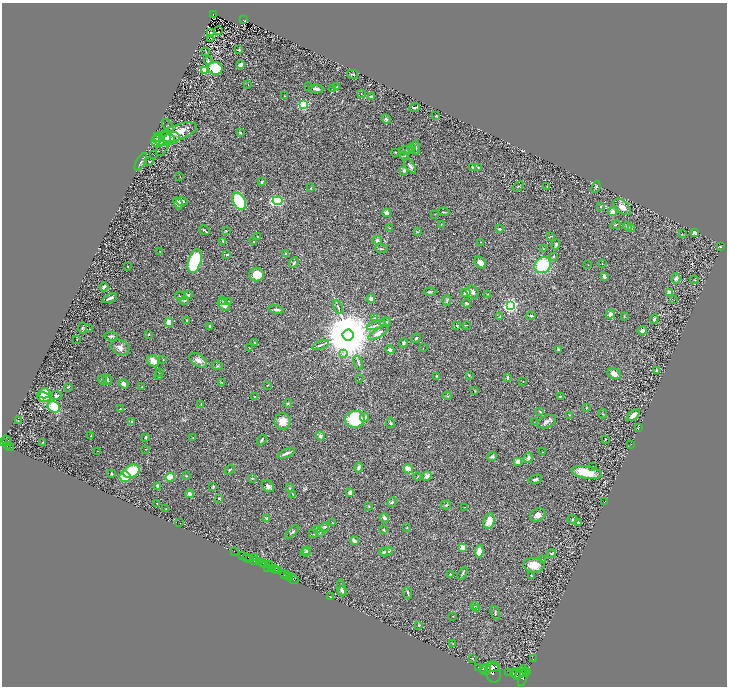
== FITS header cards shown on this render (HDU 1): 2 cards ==
NAXIS1  =                 1449
NAXIS2  =                 1368

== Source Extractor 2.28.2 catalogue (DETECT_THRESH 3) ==
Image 1449 x 1368 px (HDU 1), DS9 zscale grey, zoomed out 1/2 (1 PNG px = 2 x 2 image px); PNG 729 x 688 px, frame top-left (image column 1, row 1367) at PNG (2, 3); each listed source drawn as its Kron ellipse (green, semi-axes under 4 px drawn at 4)
Background 0.391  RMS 0.028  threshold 0.0844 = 3 sigma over >= 5 px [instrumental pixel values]
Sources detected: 352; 40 cannot appear on this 1/2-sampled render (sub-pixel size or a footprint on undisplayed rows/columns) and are neither listed nor drawn; the other 312 listed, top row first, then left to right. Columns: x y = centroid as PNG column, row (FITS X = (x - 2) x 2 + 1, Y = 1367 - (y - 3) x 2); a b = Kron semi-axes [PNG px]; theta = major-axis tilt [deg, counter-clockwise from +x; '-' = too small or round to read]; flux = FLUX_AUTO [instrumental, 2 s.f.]
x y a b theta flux
213 15 3 3 - 64
244 20 3 2 - 46
218 31 2 1 - 52
211 33 2 1 - 2
211 38 2 1 - 1.8
239 50 3 3 - 5.9
206 52 2 1 - 45
208 61 4 3 - 9.6
241 64 2 2 - 83
215 68 7 6 - 160
204 70 3 2 - 89
353 74 5 3 - 6.4
248 84 2 1 - 1.2
308 86 2 2 - 1.8
337 86 3 2 - 3
316 89 7 4 -5 16
333 89 3 2 - 3.9
361 94 2 1 - 1.7
285 96 2 2 - 2.1
371 97 4 3 - 12
303 105 3 3 - 750
414 107 5 2 - 9.5
436 116 2 2 - 7.1
386 119 5 4 - 9.1
168 126 8 2 -55 6.3
178 132 20 7 19 92
240 132 3 2 - 11
158 137 5 5 - 15
172 138 8 6 15 20
164 139 11 7 0 85
158 141 7 6 - 66
163 145 12 5 61 18
412 148 3 2 - 3.3
416 148 7 3 -80 7.1
407 150 8 2 3 6
395 152 3 2 - 3.9
154 155 2 1 - 1.7
404 156 4 2 - 3.8
140 162 9 3 61 10
150 162 3 2 - 3.6
410 166 9 3 -53 15
472 167 2 2 - 4.5
478 167 3 3 - 5.3
404 170 4 3 - 15
180 177 2 2 - 1.3
261 182 3 2 - 8.2
518 186 6 2 37 5.2
547 186 3 2 - 2.3
596 187 6 3 69 7.4
311 188 3 2 - 2.3
182 201 6 4 1 15
239 201 9 6 -60 430
277 201 5 3 - 840
178 203 6 4 -66 21
601 206 2 2 - 7.3
622 207 10 6 -42 32
444 212 5 2 - 5.1
612 212 4 4 - 14
386 213 4 3 - 21
435 214 2 2 - 1.8
441 225 2 2 - 2.7
615 225 5 2 - 4.8
628 227 4 3 - 8.1
389 228 4 2 - 3.4
500 229 3 3 - 5.1
631 229 2 2 - 12
204 230 5 2 - 6
226 231 3 3 - 3.9
417 232 3 3 - 3.2
695 232 4 3 - 20
682 234 2 2 - 2.4
257 236 2 1 - 2.8
551 236 4 2 - 3.6
377 240 5 4 - 9.3
223 241 4 3 - 4.4
253 242 2 2 - 3.1
481 242 2 1 - 2.8
556 244 5 4 - 6.9
720 247 3 2 - 4.7
381 249 6 3 -8 6.9
544 249 3 3 - 3.4
160 251 2 2 - 4.4
227 254 4 3 - 6.5
286 254 4 3 - 7.6
554 256 3 3 - 4.7
195 261 12 6 71 350
294 262 5 3 - 8.6
480 262 6 5 - 39
602 264 2 1 - 1.5
543 265 9 7 40 250
588 265 2 2 - 2.2
128 266 2 2 - 2.6
257 274 7 7 - 79
604 276 3 2 - 16
676 279 5 4 - 8
694 280 4 2 - 3.9
104 287 4 3 - 12
430 292 6 4 3 10
472 292 7 5 -51 18
669 292 2 2 - 140
466 293 5 3 - 31
488 294 3 2 - 2.8
188 295 3 2 - 9.8
180 296 5 2 - 5.5
110 298 8 2 22 14
371 299 4 4 - 17
447 300 5 3 - 7.3
674 300 2 2 - 2.7
184 301 5 2 - 4.5
223 301 3 2 - 3.8
229 301 2 2 - 3.1
466 303 4 3 - 6.3
224 305 7 4 -42 26
510 305 4 3 - 1400
338 307 7 2 -68 8.6
276 309 7 3 -10 12
610 314 5 4 - 24
500 316 3 2 - 2.7
531 316 4 3 - 6.3
624 317 3 2 - 2.7
375 318 3 2 - 2.2
654 319 5 3 - 14
187 320 3 2 - 4.3
169 322 4 4 - 39
385 322 6 2 9 6.3
376 325 10 3 19 13
457 325 4 3 - 5.7
466 325 4 2 - 3.1
210 326 3 3 - 11
82 328 5 3 - 5.9
89 329 2 2 - 1.8
642 331 5 4 - 20
378 333 11 4 32 26
149 334 2 2 - 3.7
348 335 5 5 - 52000
111 336 7 3 -6 9
416 338 5 3 - 8.7
77 339 2 2 - 2.5
255 342 3 2 - 2.6
403 343 4 3 - 7.7
320 345 8 3 21 12
120 347 10 7 -27 24
249 348 2 1 - 1.4
423 348 2 1 - 1.4
558 349 2 2 - 20
390 350 5 4 - 10
344 354 4 2 - 5.4
163 360 2 1 - 2.7
198 360 10 6 -34 28
153 361 6 5 - 45
358 363 7 3 -68 10
217 366 5 3 - 5.8
657 370 4 3 - 6.7
159 372 3 2 - 5.2
614 374 7 5 -26 31
469 375 3 3 - 3.6
159 376 3 3 - 10
436 376 3 2 - 3.1
507 377 4 2 - 6.3
359 379 2 1 - 1.5
103 380 5 3 - 6.4
108 380 5 3 - 6.5
221 382 4 2 - 4
523 382 2 1 - 3.5
124 384 5 3 - 18
267 385 3 2 - 2.3
68 387 3 2 - 5.7
142 387 2 2 - 4.3
475 391 3 2 - 2.7
44 393 5 5 - 110
56 396 6 4 -6 14
447 396 4 2 - 3.6
560 396 3 2 - 3.2
44 397 7 4 -16 74
254 397 2 2 - 3
288 403 4 3 - 5.4
201 404 4 1 - 2.4
54 407 6 5 - 130
586 408 3 2 - 2.4
120 409 3 2 - 2.8
540 412 3 2 - 3.7
603 414 4 2 - 4.2
570 415 2 2 - 3
633 415 7 4 38 50
364 417 4 4 - 18
355 419 10 8 14 340
18 421 3 2 - 2.5
131 421 3 2 - 5.5
282 421 8 8 - 56
534 422 2 2 - 1.6
546 422 10 6 22 21
390 423 5 3 - 6.7
638 428 2 1 - 1.3
91 436 3 3 - 3.5
320 436 4 4 - 16
145 437 3 2 - 5.6
193 438 2 2 - 2.3
605 439 3 2 - 2.7
6 440 5 3 - 670
262 440 6 2 56 8.7
42 442 2 2 - 3.7
3 443 3 2 - 1100
631 444 2 1 - 1.5
7 445 3 1 - 270
9 447 4 3 - 220
146 449 3 2 - 2.3
98 451 2 2 - 1.5
542 452 2 1 - 1.4
286 453 9 2 21 18
492 456 5 4 - 9.9
528 458 5 4 - 11
518 462 3 3 - 50
593 466 2 1 - 3
359 468 5 3 - 17
408 469 5 3 - 96
230 470 5 3 - 6.1
132 471 8 6 30 290
586 472 15 6 -9 130
112 474 3 2 - 4.3
186 476 3 2 - 2.7
427 476 5 4 - 22
125 477 5 5 - 160
170 477 4 4 - 120
417 477 4 2 - 3.2
252 478 3 2 - 3.3
535 479 7 3 15 10
158 486 3 3 - 18
268 486 7 5 -41 18
213 487 4 2 - 5.9
290 488 3 3 - 3.8
350 492 3 3 - 33
189 494 4 4 - 17
292 494 4 3 - 6.4
219 498 3 3 - 5
605 501 2 1 - 1.2
392 502 5 4 - 8.4
157 503 4 2 - 2.1
446 505 5 2 - 5.2
369 506 3 3 - 3.8
465 507 2 2 - 1.7
166 509 4 2 - 2.5
538 515 8 6 26 29
384 518 5 3 - 15
267 519 3 3 - 12
573 519 5 3 - 7.4
489 521 8 5 75 64
180 523 2 1 - 11
333 523 2 1 - 1.5
578 523 2 2 - 42
325 527 5 4 - 9
407 528 3 2 - 2.7
317 529 4 3 - 7.6
383 530 2 2 - 5.9
292 532 9 2 44 6.4
320 532 3 3 - 5.2
313 534 4 2 - 3.5
354 541 4 3 - 27
463 547 2 2 - 150
234 551 4 2 - 29
307 551 4 3 - 5.9
479 551 6 4 82 65
306 552 5 3 - 7.7
384 552 4 3 - 5.5
387 552 7 4 15 12
551 553 5 3 - 6.8
242 555 3 2 - 650
247 557 3 2 - 100
250 558 2 1 - 4
254 558 2 1 - 45
255 560 3 2 - 120
542 560 2 2 - 2.2
259 561 2 1 - 300
262 563 3 2 - 410
264 565 3 2 - 300
269 565 2 1 - 470
534 565 10 7 -3 65
268 568 3 2 - 390
272 568 3 2 - 680
275 569 2 2 - 660
276 571 3 1 - 270
278 571 3 3 - 550
462 573 7 3 60 8.3
450 574 3 2 - 4.2
284 575 3 2 - 530
287 575 2 1 - 640
531 575 3 2 - 4.3
290 577 2 1 - 710
294 579 5 2 - 110
341 588 9 4 -80 11
342 591 5 4 - 7.5
408 593 6 2 -68 6.6
330 597 4 2 - 3.2
475 605 2 2 - 12
477 609 2 2 - 1.9
495 613 7 2 -72 4.4
453 616 2 2 - 1.9
419 625 3 2 - 3.6
453 644 3 2 - 2.3
472 658 2 1 - 1.5
533 659 2 1 - 11
478 667 2 1 - 110
493 667 6 3 18 3700
483 669 4 2 - 3200
485 670 5 5 - 7100
493 672 11 7 -75 7100
509 672 2 1 - 200
521 672 8 2 57 3300
524 672 3 3 - 2400
527 672 4 2 - 910
514 674 3 2 - 2400
516 674 6 3 -66 5800
523 677 10 3 69 3500
At the frame edge (FLAGS 8, measured only in part): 1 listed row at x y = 3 443
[40 sub-pixel or undisplayed-footprint detections neither listed nor drawn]